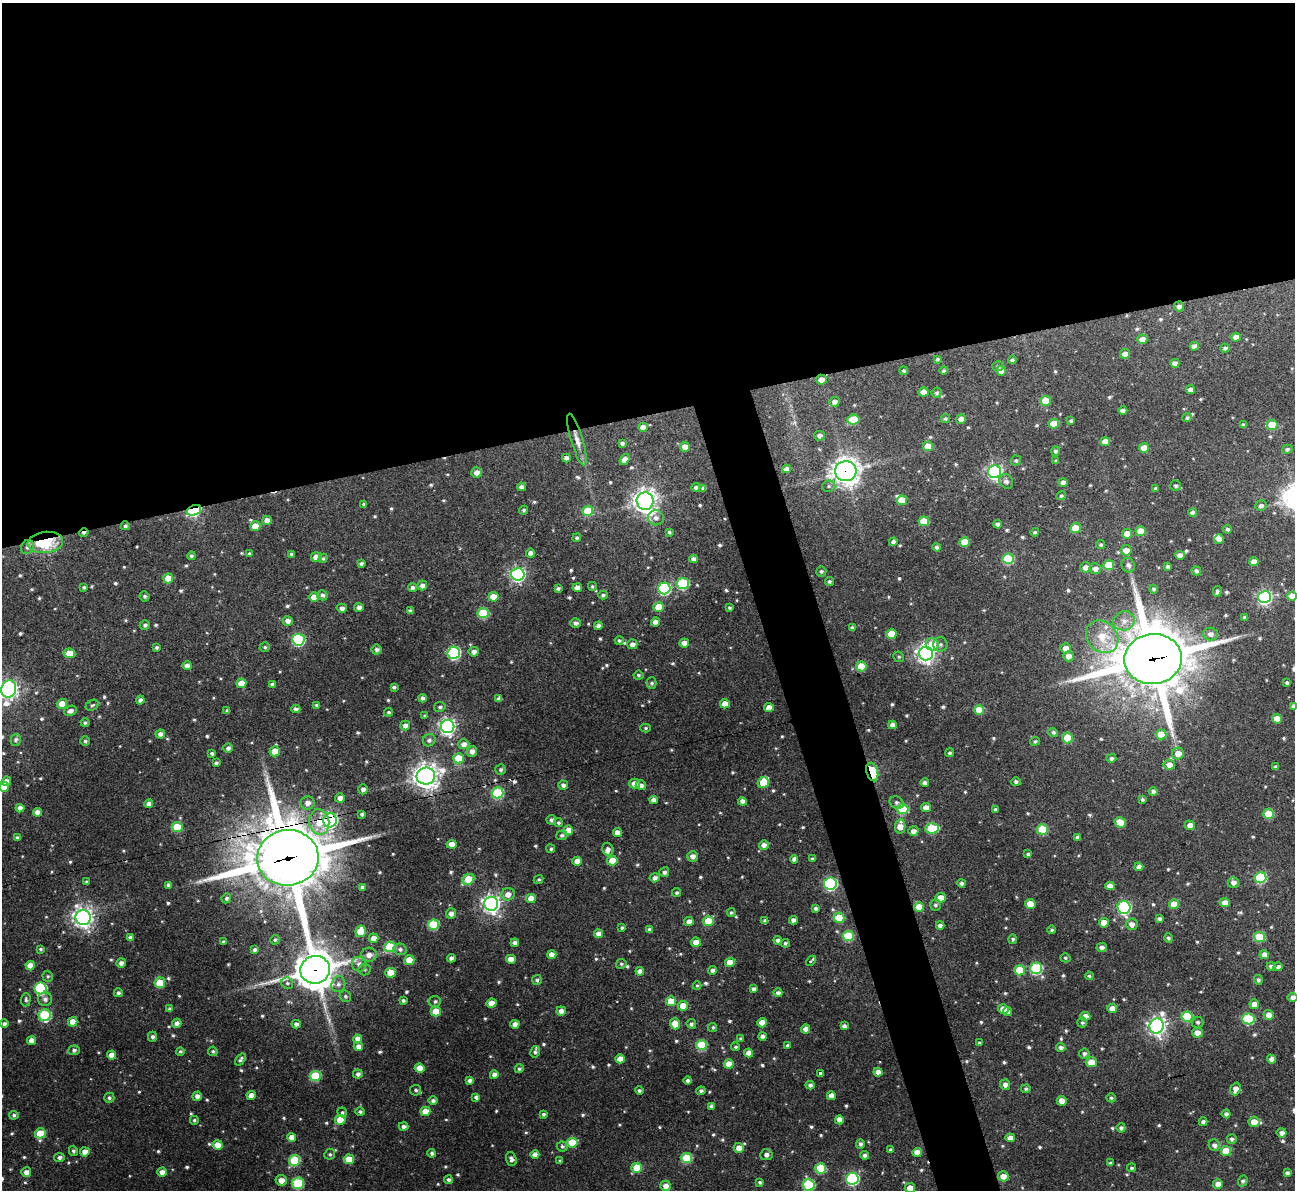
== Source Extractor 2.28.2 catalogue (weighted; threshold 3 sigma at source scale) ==
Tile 2 of 4 x 4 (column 2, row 1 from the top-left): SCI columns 1294-2586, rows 3704-4891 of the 5177 x 5158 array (HDU 1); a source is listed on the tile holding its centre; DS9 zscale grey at full resolution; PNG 1297 x 1192 px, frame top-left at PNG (2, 3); each listed source drawn as its Kron ellipse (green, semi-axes under 4 px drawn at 4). Shown black and unused: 38% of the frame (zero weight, under 3 of 4 exposures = <1% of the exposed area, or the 3 px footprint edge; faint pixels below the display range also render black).
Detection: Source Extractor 2.28.2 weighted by HDU 2 'WHT'; one run over the whole footprint, this tile lists its part. Background 0.162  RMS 0.0078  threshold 0.0349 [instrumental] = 3 sigma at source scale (4.5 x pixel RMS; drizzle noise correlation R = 1.50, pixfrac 1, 0.05/0.05 arcsec/px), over >= 5 px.
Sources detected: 724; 4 cosmic-ray / hot-pixel residue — neither listed nor drawn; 5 inside a brighter listed object's ellipse — not listed separately; of the other 715, all 500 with FLUX_AUTO >= 1.3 (the completeness limit of this list) listed and drawn (215 fainter detections not listed), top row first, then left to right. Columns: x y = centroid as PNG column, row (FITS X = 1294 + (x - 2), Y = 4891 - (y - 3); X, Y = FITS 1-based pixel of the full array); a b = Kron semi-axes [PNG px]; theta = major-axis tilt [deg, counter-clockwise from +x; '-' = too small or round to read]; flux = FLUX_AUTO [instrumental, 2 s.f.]
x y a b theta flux
1179 306 5 5 - 2.7
1236 337 5 4 - 5.9
1142 339 5 4 - 6.5
1194 346 4 4 - 4.2
1225 348 4 4 - 1.9
1125 354 5 5 - 5.3
937 359 4 4 - 1.5
1012 360 4 4 - 2
1175 363 4 4 - 4.4
998 366 6 4 16 1.7
904 371 4 3 - 1.6
944 371 4 4 - 1.8
1001 371 5 4 - 6.4
821 380 5 5 - 5.5
1190 390 4 4 - 3.9
923 392 5 4 - 8.6
937 393 5 4 - 1.6
1045 401 5 5 - 16
834 402 5 5 - 4.1
1123 411 4 4 - 3.1
1187 418 5 4 - 1.9
945 419 5 4 - 1.6
961 419 5 5 - 4.8
853 420 6 5 - 18
1071 421 4 3 - 1.6
1054 424 5 5 - 17
1244 425 4 4 - 2.3
1272 425 5 5 - 17
643 427 5 4 - 6.6
819 436 5 5 - 3.3
577 440 27 6 -73 7.2
1105 442 5 4 - 7.1
622 443 4 3 - 2.3
928 446 5 4 - 12
685 447 5 5 - 7.2
1144 448 5 4 - 11
1287 449 5 4 - 1.8
1055 451 5 4 - 1.8
566 458 4 4 - 3.3
625 459 6 4 52 5.6
1016 460 5 5 - 1.6
1056 461 4 3 - 1.3
787 469 4 4 - 4.7
846 471 10 10 - 720
477 472 5 5 - 5.5
995 472 6 6 - 230
1006 481 8 6 -50 3.2
1063 482 4 4 - 3.9
829 486 7 5 15 1.9
1176 486 5 5 - 2
521 487 4 4 - 2.9
696 487 4 4 - 1.9
703 488 4 4 - 2.1
1155 488 3 3 - 1.3
1061 496 5 4 - 1.5
902 500 5 5 - 14
645 501 9 8 - 600
364 504 3 3 - 1.5
1261 506 6 5 - 2.6
194 510 7 5 22 130
524 510 4 4 - 1.7
588 511 5 5 - 24
1192 512 4 4 - 3
656 518 8 7 - 3.5
267 520 5 4 - 6.5
924 521 5 5 - 22
997 524 4 4 - 3.2
125 526 4 4 - 1.8
255 526 5 4 - 14
1076 528 5 5 - 22
1227 529 4 4 - 1.9
1141 531 5 5 - 16
669 532 4 3 - 1.4
1035 532 4 4 - 1.4
84 533 5 3 - 2.2
1127 534 5 5 - 9
577 538 4 4 - 1.7
1219 539 5 4 - 5.3
45 542 18 10 7 58
893 542 4 4 - 2.7
965 542 5 4 - 18
1101 545 4 4 - 1.7
27 547 7 6 - 3
937 547 4 4 - 2.2
1126 550 5 5 - 6.3
530 553 4 4 - 4.1
249 554 4 4 - 1.4
291 554 4 3 - 2.1
1180 555 5 4 - 4.4
191 556 4 4 - 1.8
316 557 5 5 - 11
323 558 5 4 - 1.4
694 559 4 4 - 3.7
1008 559 5 5 - 46
1254 562 4 4 - 5.4
361 563 4 3 - 1.9
1109 565 5 5 - 26
1128 565 7 6 - 3.1
1085 567 5 5 - 5.8
1168 567 4 3 - 2.2
1095 569 5 5 - 4.1
821 571 5 5 - 1.4
1196 571 5 4 - 2.1
518 574 6 6 - 200
168 578 5 5 - 14
829 581 4 4 - 1.7
683 584 6 5 - 65
422 586 5 5 - 3.6
592 586 5 4 - 1.3
84 587 4 3 - 1.4
412 588 4 4 - 2.8
558 588 4 3 - 1.7
577 588 4 4 - 5.9
664 588 6 6 - 100
1154 589 4 4 - 1.5
1217 591 5 4 - 1.8
322 595 5 5 - 2.4
603 595 4 4 - 1.6
145 596 5 5 - 1.8
1292 596 5 4 - 10
314 597 5 4 - 8.4
493 597 5 5 - 14
1264 597 6 6 - 170
359 607 4 4 - 4.2
658 607 5 5 - 14
342 608 5 4 - 3.4
729 608 3 3 - 1.4
410 611 4 4 - 3
483 613 5 5 - 49
1245 617 4 3 - 1.6
288 621 5 4 - 3.8
1124 621 11 9 15 5.6
655 622 4 4 - 6.6
576 623 5 4 - 2.8
145 625 5 5 - 1.9
598 626 4 4 - 3.2
852 628 4 4 - 2.4
891 634 5 5 - 22
1210 634 7 6 - 3.8
1102 637 18 15 -46 18
298 640 6 6 - 93
619 641 4 4 - 1.7
684 643 5 4 - 7
632 644 5 5 - 4.1
932 644 6 6 - 12
940 644 7 7 - 2.4
156 647 3 3 - 1.6
265 647 5 5 - 1.6
1065 648 5 5 - 6.2
377 650 5 5 - 2.2
474 652 5 5 - 3.8
69 653 6 5 - 13
454 653 6 6 - 110
926 653 7 7 - 380
1068 656 5 5 - 5.6
899 657 5 5 - 1.3
1153 659 29 25 4 5100
187 666 4 4 - 4.1
861 666 5 5 - 17
638 675 5 4 - 1.4
241 683 5 4 - 10
652 683 5 5 - 1.6
1287 683 4 3 - 1.8
272 684 4 3 - 1.7
394 687 4 3 - 1.5
9 689 9 7 75 270
423 698 4 4 - 2.9
499 699 4 4 - 3.1
140 700 4 4 - 2.8
62 704 5 5 - 9.2
725 704 5 4 - 10
92 705 7 5 30 1.4
317 705 3 3 - 1.7
1293 706 4 4 - 2.5
440 707 6 5 - 1.8
769 707 5 4 - 7.5
296 709 4 4 - 2.7
227 710 4 3 - 1.7
979 710 5 5 - 15
70 711 6 5 - 3.6
389 712 4 4 - 1.4
425 716 4 4 - 1.3
1277 719 5 4 - 10
85 723 4 4 - 1.7
405 725 5 5 - 3.6
892 725 4 4 - 4.3
448 727 7 6 - 280
645 728 5 4 - 1.3
1053 732 5 4 - 1.9
160 734 5 4 - 3.8
1161 734 5 5 - 15
1067 738 5 5 - 18
16 740 6 5 - 2.1
429 740 6 6 - 2.6
85 741 4 4 - 1.6
1035 741 5 4 - 1.4
464 744 5 5 - 4.4
228 748 4 4 - 2.7
275 751 5 5 - 12
472 751 5 5 - 4.2
212 753 4 3 - 1.8
950 753 4 4 - 1.5
1178 754 6 6 - 7.7
459 758 5 5 - 24
1111 758 5 4 - 2.1
216 763 4 4 - 2
1169 765 5 5 - 5.7
1275 767 4 3 - 2
501 770 5 5 - 1.8
872 772 9 5 -73 37
426 776 9 8 - 770
6 781 5 4 - 5.9
1016 782 5 4 - 2
763 783 6 5 - 20
925 783 4 4 - 3.3
634 784 5 5 - 6.8
563 785 5 4 - 3.2
641 785 5 5 - 3.3
4 787 5 5 - 11
363 789 5 4 - 3.2
1153 792 4 4 - 2.6
497 793 6 5 - 69
340 798 5 4 - 4
1142 799 4 4 - 1.4
653 800 4 4 - 4.1
742 801 4 4 - 3.2
897 802 7 5 -32 2.3
308 803 7 6 - 5.1
149 804 4 4 - 4.8
20 808 4 4 - 4.8
926 808 5 4 - 6.4
903 809 6 5 - 46
995 809 3 3 - 1.5
37 812 4 4 - 5
362 814 3 3 - 1.6
1269 814 5 5 - 27
330 820 7 6 - 170
551 820 5 4 - 1.9
319 822 13 10 -83 15
558 823 4 4 - 1.4
1120 823 6 5 - 16
1190 825 5 4 - 5
900 826 7 5 80 8.6
177 827 5 5 - 24
932 828 7 5 3 41
1042 829 5 5 - 32
568 830 5 5 - 7.7
913 831 5 5 - 4.2
618 833 4 4 - 6.7
562 835 5 4 - 1.7
1078 837 4 4 - 3
17 838 4 4 - 1.9
451 844 5 4 - 8.4
764 845 5 5 - 4.2
551 849 4 4 - 1.5
608 849 6 5 - 3.1
1028 854 4 4 - 1.6
693 856 5 5 - 4
288 858 31 27 5 5700
794 859 4 4 - 3.3
812 859 4 3 - 1.5
577 861 5 4 - 8
612 861 5 5 - 16
1139 867 4 4 - 3.8
664 872 5 5 - 2.5
655 878 5 4 - 3.3
1260 878 6 5 - 61
468 879 6 5 - 34
539 879 5 4 - 1.4
86 882 4 4 - 1.4
1233 882 5 5 - 4.4
961 883 4 4 - 2.3
830 884 6 6 - 130
169 885 4 4 - 2.6
1110 886 5 4 - 5
362 887 3 3 - 1.9
677 893 4 4 - 1.5
508 894 7 6 - 6.2
226 898 5 4 - 1.6
531 898 5 4 - 8.5
941 898 5 4 - 11
1225 903 5 4 - 6.4
491 904 7 7 - 370
1030 904 5 5 - 12
1174 904 5 5 - 14
935 905 6 5 - 1.9
919 907 5 5 - 14
1124 907 6 6 - 120
815 908 4 3 - 2.3
451 913 5 5 - 4.1
731 913 4 4 - 1.3
83 917 7 7 - 470
839 918 5 5 - 29
1159 919 4 4 - 2.4
793 920 4 4 - 3.2
689 921 5 4 - 4.9
709 921 5 5 - 23
765 921 4 4 - 3.4
1104 923 5 4 - 9.7
1132 924 6 5 - 4.6
433 925 5 5 - 46
940 925 4 4 - 2.8
622 928 4 4 - 1.4
650 929 4 3 - 2.4
1052 930 4 4 - 1.6
361 931 6 5 - 19
598 934 4 4 - 5.4
848 936 5 5 - 43
1259 937 5 5 - 31
130 938 4 4 - 3.1
373 938 5 5 - 6.8
1168 938 4 4 - 1.7
1013 939 5 4 - 1.5
275 940 5 4 - 1.4
778 940 4 4 - 2.7
223 942 3 3 - 1.7
696 942 5 4 - 6.9
515 943 4 4 - 3.6
785 943 4 4 - 1.5
390 947 5 5 - 37
1102 947 5 4 - 3.6
40 949 4 4 - 1.3
400 949 7 5 -14 2.4
255 950 4 4 - 2.2
369 955 8 7 - 5.5
552 955 4 4 - 7
1264 955 4 4 - 4.8
451 958 4 4 - 3
1065 958 5 4 - 1.3
511 959 5 4 - 8.1
409 960 5 5 - 16
811 961 6 3 44 2.3
730 962 5 4 - 13
121 963 5 4 - 3.3
359 964 7 7 - 3.9
621 964 5 5 - 1.4
30 966 4 4 - 8.7
1271 966 4 4 - 2.3
1278 967 5 4 - 3.1
1036 968 6 5 - 78
364 969 6 6 - 1.6
315 970 15 14 - 2000
713 970 4 4 - 3.4
1020 970 5 5 - 26
640 971 4 4 - 5
391 973 5 5 - 18
48 976 5 5 - 1.3
1089 976 4 4 - 1.4
537 980 5 4 - 1.7
1258 980 5 4 - 1.7
160 983 5 5 - 24
287 983 6 5 - 2
338 984 8 7 - 3.1
697 986 4 3 - 1.3
40 988 6 6 - 81
753 989 4 4 - 2.4
118 993 4 4 - 2.1
778 993 4 4 - 3.6
345 996 6 5 - 1.6
1292 997 5 4 - 3.2
45 999 7 7 - 3.1
26 1000 7 4 87 1.8
403 1001 4 3 - 1.9
435 1001 6 5 - 1.8
671 1001 5 5 - 14
492 1003 5 4 - 11
1254 1004 5 4 - 6.8
683 1006 5 5 - 12
1112 1008 5 4 - 6.9
170 1009 4 4 - 2
1003 1009 5 4 - 8.5
561 1011 5 4 - 4.5
436 1012 5 5 - 16
1007 1012 4 4 - 5
45 1015 6 6 - 73
1269 1015 5 5 - 6.7
1085 1016 5 4 - 7.4
1187 1017 5 5 - 41
1248 1019 6 5 - 55
73 1022 5 4 - 9.9
1198 1022 6 5 - 2
177 1023 5 4 - 3.3
762 1023 5 5 - 11
1082 1023 5 5 - 1.7
4 1024 4 4 - 2.3
296 1024 4 4 - 3.1
515 1024 4 4 - 5.7
675 1024 5 5 - 13
691 1024 5 4 - 1.9
844 1026 4 4 - 2.7
1157 1026 7 7 - 360
713 1027 5 4 - 1.4
806 1029 4 4 - 5.1
1197 1033 5 5 - 6.1
762 1036 4 4 - 3.4
152 1037 5 4 - 2.3
357 1039 4 4 - 4.4
741 1039 4 4 - 1.4
32 1041 4 4 - 6.9
979 1043 4 3 - 1.4
701 1045 5 5 - 43
788 1045 4 3 - 1.6
358 1047 4 4 - 5.2
736 1047 4 4 - 1.4
1061 1048 4 4 - 2.8
74 1050 5 5 - 2.1
180 1051 4 4 - 1.4
213 1051 5 5 - 1.5
535 1052 6 4 80 1.7
748 1053 4 4 - 5.9
1084 1054 5 5 - 2.3
112 1055 5 4 - 6.7
240 1059 7 3 52 2
620 1059 5 4 - 6.6
1271 1059 5 4 - 3.8
1091 1062 5 5 - 12
729 1064 5 4 - 12
420 1068 5 4 - 14
519 1069 4 4 - 1.5
878 1072 4 4 - 5.1
821 1073 3 3 - 3.9
358 1074 5 4 - 2.9
494 1075 4 4 - 4.5
315 1076 5 5 - 43
688 1080 4 4 - 2.1
469 1081 4 4 - 2.5
810 1085 4 4 - 2.4
1005 1085 5 5 - 4.1
1026 1089 4 4 - 1.8
1235 1089 6 5 - 4.9
416 1090 5 5 - 2
639 1091 4 4 - 1.7
701 1091 4 4 - 2.2
197 1096 5 4 - 3.9
251 1096 4 4 - 6.4
831 1096 4 4 - 7
476 1097 4 4 - 2.5
109 1098 5 5 - 1.9
1111 1098 4 4 - 1.4
433 1100 4 4 - 2.3
1062 1101 5 5 - 5.3
712 1106 4 4 - 2.8
425 1111 5 4 - 10
342 1112 5 4 - 1.4
360 1112 4 4 - 1.7
543 1114 4 4 - 1.7
1226 1114 4 4 - 2.4
14 1115 5 4 - 1.9
194 1120 4 4 - 1.6
340 1120 5 5 - 17
839 1120 4 4 - 7.6
1203 1122 4 4 - 3
1254 1122 5 5 - 9.2
403 1127 5 4 - 3.1
1121 1128 4 4 - 2.4
40 1133 5 5 - 21
1282 1133 5 4 - 3.6
291 1137 4 4 - 6.8
1010 1138 5 4 - 5.2
1232 1139 5 5 - 2
572 1143 5 5 - 21
860 1144 4 4 - 2.2
218 1145 5 4 - 11
1214 1145 6 5 - 3.1
562 1146 5 5 - 1.9
739 1148 5 5 - 6.7
890 1150 4 3 - 1.6
73 1151 5 4 - 1.9
1226 1151 5 5 - 19
85 1152 5 4 - 6.4
917 1152 4 4 - 7.6
432 1153 4 4 - 2.2
330 1154 5 5 - 1.4
535 1155 4 4 - 5.6
766 1155 6 5 - 3.6
865 1155 4 4 - 2.8
59 1157 5 4 - 2.5
687 1158 5 5 - 38
349 1159 5 5 - 17
511 1159 7 5 -69 2.6
295 1161 6 5 - 48
560 1161 3 3 - 1.4
1110 1163 4 3 - 1.5
637 1168 5 5 - 24
820 1168 5 5 - 40
1132 1168 4 4 - 1.4
26 1172 5 5 - 4.9
162 1172 5 4 - 5.3
1287 1173 4 3 - 2
1003 1176 5 5 - 6.8
852 1179 6 6 - 110
281 1180 5 5 - 5.9
448 1180 4 4 - 2
1243 1181 5 5 - 2
760 1182 4 4 - 1.7
298 1183 6 6 - 51
1218 1184 5 5 - 5.5
809 1185 6 5 - 65
666 1186 5 5 - 5.7
910 1188 5 5 - 9.2
Overlapping masked pixels (flux is a lower limit): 14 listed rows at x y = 1179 306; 821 380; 577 440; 846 471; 194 510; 125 526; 84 533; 45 542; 1153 659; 872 772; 330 820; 319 822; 288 858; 315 970
Isophote crosses this tile's border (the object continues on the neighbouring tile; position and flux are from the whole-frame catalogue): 7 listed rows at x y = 1292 596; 9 689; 1293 706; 4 787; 1292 997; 809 1185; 910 1188